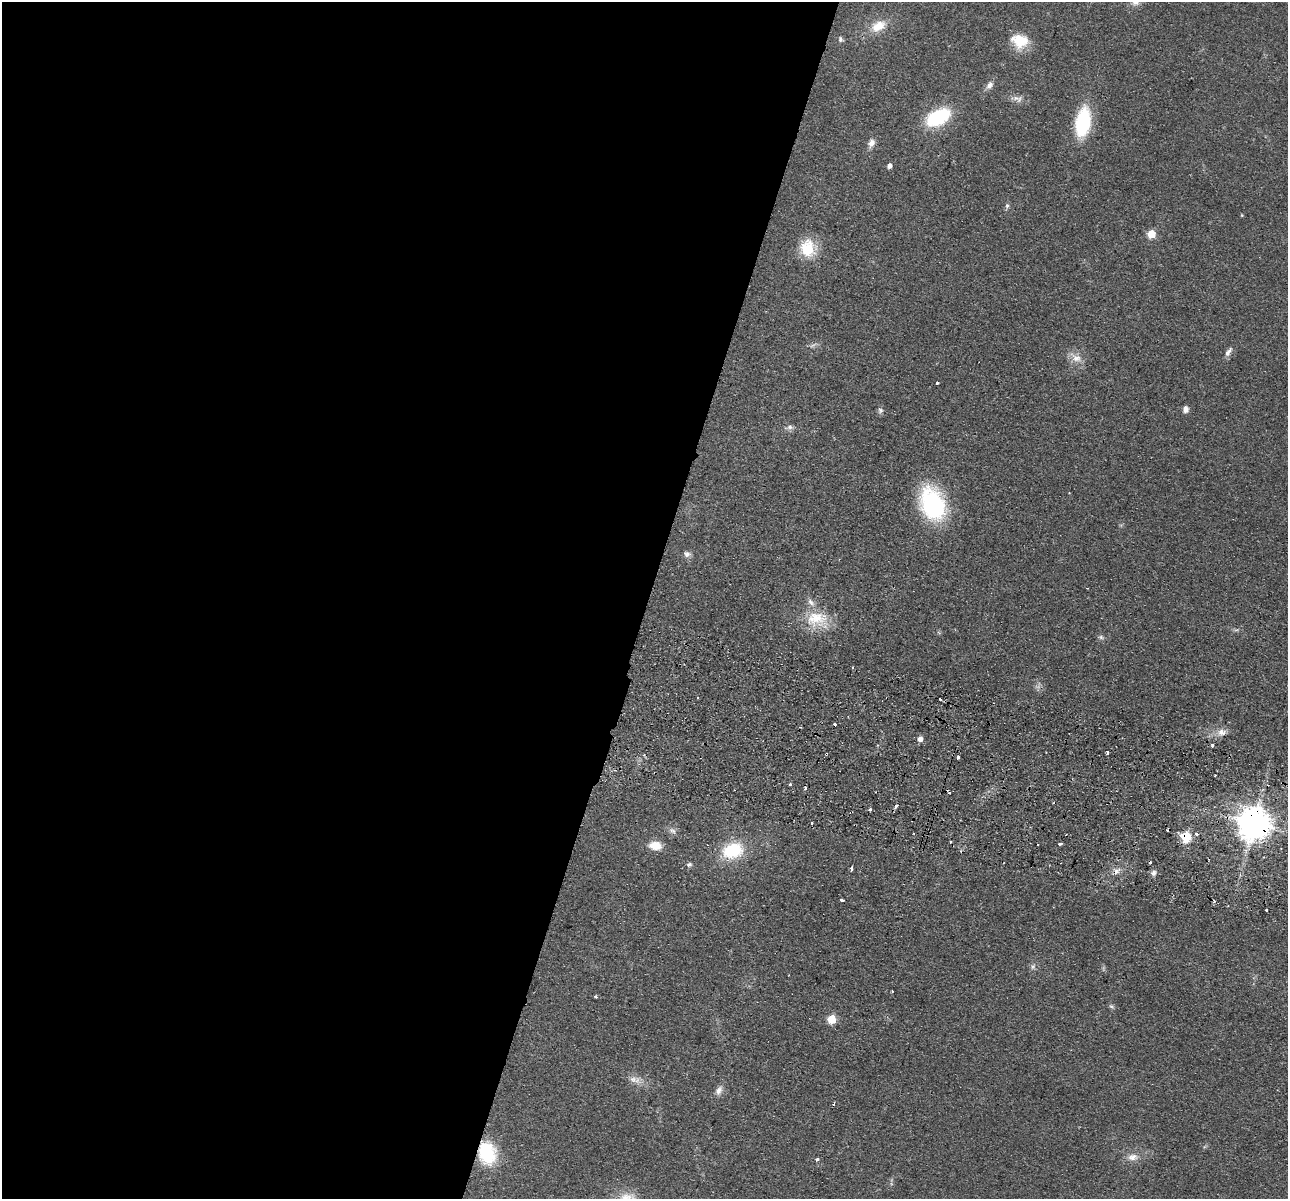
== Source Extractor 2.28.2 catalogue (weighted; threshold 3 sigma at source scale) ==
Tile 5 of 4 x 4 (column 1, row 2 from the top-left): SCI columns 18-1303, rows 2578-3774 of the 5179 x 5279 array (HDU 1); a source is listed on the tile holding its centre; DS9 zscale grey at full resolution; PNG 1290 x 1201 px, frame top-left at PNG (2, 2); no overlay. Shown black and unused: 50% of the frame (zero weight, under 2 of 3 exposures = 3% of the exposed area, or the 3 px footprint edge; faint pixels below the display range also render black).
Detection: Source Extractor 2.28.2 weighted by HDU 2 'WHT'; one run over the whole footprint, this tile lists its part. Background 0.0944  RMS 0.01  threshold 0.0453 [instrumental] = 3 sigma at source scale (4.5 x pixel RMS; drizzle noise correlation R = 1.50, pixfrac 1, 0.05/0.05 arcsec/px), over >= 5 px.
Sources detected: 73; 1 too faint to see at this stretch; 12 cosmic-ray / hot-pixel residue — not listed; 1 inside a brighter listed object's ellipse — not listed separately; the other 59 listed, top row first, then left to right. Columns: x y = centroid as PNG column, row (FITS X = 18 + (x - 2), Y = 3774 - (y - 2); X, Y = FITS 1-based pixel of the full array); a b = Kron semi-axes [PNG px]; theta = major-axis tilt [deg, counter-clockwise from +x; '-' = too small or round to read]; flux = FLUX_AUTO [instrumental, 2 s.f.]
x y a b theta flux
1135 2 12 11 - 7.1
878 26 20 13 29 20
840 39 8 6 -83 2.7
1020 41 20 16 -19 27
989 85 11 7 57 5.3
1016 98 14 6 -4 5.6
938 117 19 12 27 85
1083 122 30 14 81 68
871 143 11 7 66 6
889 166 4 4 - 4.5
1007 206 7 5 -78 2.3
1242 215 4 4 - 0.93
1151 234 5 5 - 28
808 248 16 15 - 39
1228 352 14 6 56 4.6
1076 358 19 10 -34 10
936 383 4 3 - 3
1185 409 7 6 - 5.2
880 410 7 7 - 2.6
789 427 12 7 10 4.1
932 503 37 25 -68 110
687 554 10 8 -7 4.1
817 619 34 22 -14 37
1101 637 7 6 - 2.4
853 668 3 3 - 1.8
1221 732 13 10 -2 8.1
920 739 5 5 - 6.6
1212 745 4 3 - 2.3
1108 752 4 3 - 1.9
826 754 3 3 - 1
958 758 3 3 - 9
1215 775 3 2 - 2
790 784 4 4 - 1.8
805 788 3 3 - 7.3
870 809 3 3 - 11
812 824 3 3 - 3.5
1253 824 10 10 - 2200
672 831 11 8 -39 4.4
1197 834 3 2 - 2.9
1186 837 6 5 - 71
1060 844 4 3 - 4.5
655 845 14 10 -7 14
732 851 22 16 16 52
689 864 6 5 - 2.9
851 869 3 3 - 37
1116 871 11 7 39 5.4
1153 873 8 7 - 3.6
842 900 4 3 - 11
1266 910 3 3 - 2.8
1033 966 8 6 73 3
892 991 3 2 - 1.2
595 996 3 3 - 1.2
1111 1006 7 4 -30 1.9
831 1019 5 5 - 38
635 1080 18 10 -15 9.2
719 1090 13 8 63 5.9
487 1153 22 17 -78 62
1133 1157 15 9 7 9
817 1159 3 3 - 2.6
Overlapping masked pixels (flux is a lower limit): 4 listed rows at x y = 826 754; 1253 824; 1186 837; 487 1153
Isophote crosses this tile's border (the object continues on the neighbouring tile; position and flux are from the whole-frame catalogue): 1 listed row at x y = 1135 2